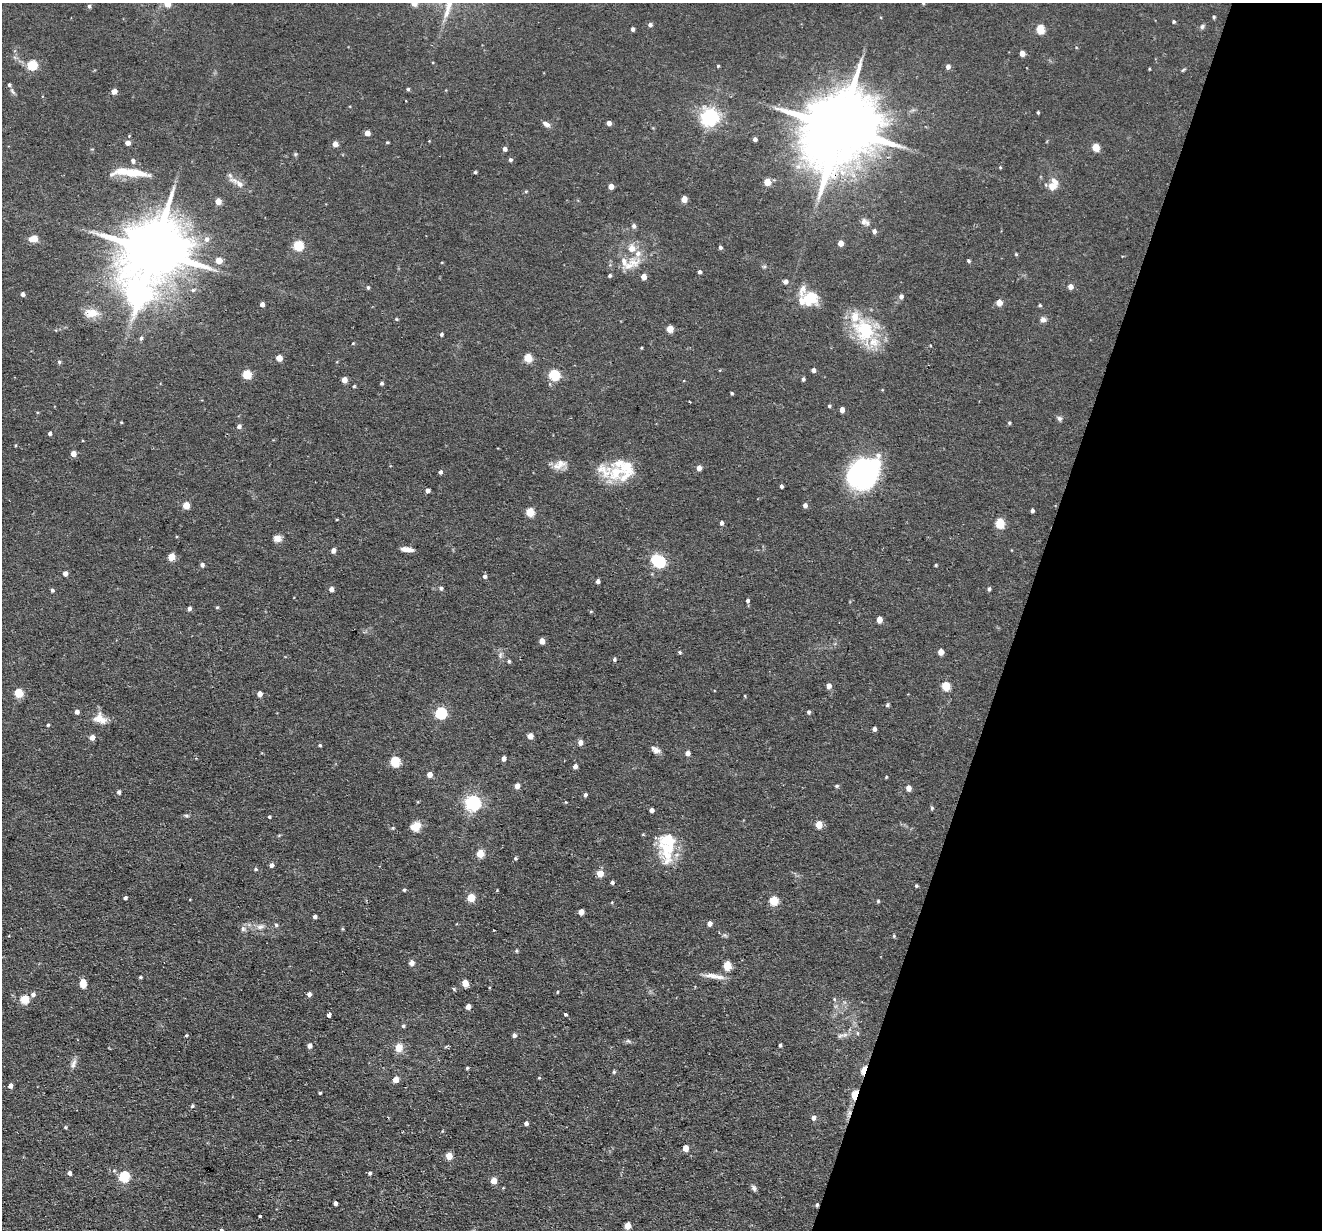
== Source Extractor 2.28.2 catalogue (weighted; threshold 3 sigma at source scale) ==
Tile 8 of 4 x 4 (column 4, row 2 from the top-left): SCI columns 3959-5278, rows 2584-3811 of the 5278 x 5295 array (HDU 1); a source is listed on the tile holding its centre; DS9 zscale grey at full resolution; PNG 1324 x 1232 px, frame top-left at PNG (2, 3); no overlay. Shown black and unused: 23% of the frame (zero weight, under 2 of 3 exposures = <1% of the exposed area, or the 3 px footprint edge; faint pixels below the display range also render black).
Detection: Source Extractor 2.28.2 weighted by HDU 2 'WHT'; one run over the whole footprint, this tile lists its part. Background 0.0571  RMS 0.0069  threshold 0.031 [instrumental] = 3 sigma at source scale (4.5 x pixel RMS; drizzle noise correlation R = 1.50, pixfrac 1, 0.05/0.05 arcsec/px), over >= 5 px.
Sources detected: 264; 3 inside a brighter object's white glare — not listed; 17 inside a brighter listed object's ellipse — not listed separately; the other 244 listed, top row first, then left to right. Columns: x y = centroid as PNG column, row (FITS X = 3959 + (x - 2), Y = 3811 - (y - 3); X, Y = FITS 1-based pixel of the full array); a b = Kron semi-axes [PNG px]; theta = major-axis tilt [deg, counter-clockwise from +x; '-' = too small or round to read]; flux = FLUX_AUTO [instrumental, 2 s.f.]
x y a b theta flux
414 3 5 5 - 8.3
923 3 4 3 - 0.54
167 4 5 5 - 11
89 6 5 4 - 1.4
1214 17 4 4 - 0.85
1174 22 4 4 - 0.99
650 25 5 5 - 1.9
1202 26 7 6 - 1.4
633 29 4 3 - 1.9
1040 29 5 5 - 26
1022 53 4 4 - 5.5
32 65 5 5 - 39
718 66 4 3 - 0.75
948 67 5 5 - 2.7
1149 69 4 2 - 0.55
1183 70 6 3 44 0.89
408 89 4 4 - 1.1
12 91 10 4 -54 1.6
114 91 4 4 - 5.4
1038 112 3 3 - 0.86
710 117 6 6 - 310
609 123 4 4 - 4
546 124 10 6 -29 3
840 129 26 17 66 9100
367 133 4 4 - 6
755 139 4 4 - 2.3
387 142 4 3 - 0.76
128 143 5 4 - 4.2
335 144 5 5 - 5.3
1096 147 5 5 - 16
504 149 5 4 - 2.2
295 154 5 5 - 0.96
510 160 4 4 - 1.5
133 161 7 5 -74 1.9
1000 167 4 4 - 0.65
134 172 38 10 -7 16
475 172 3 3 - 1.1
767 182 5 4 - 13
239 184 13 8 -36 4.7
611 186 4 4 - 5.9
1052 186 12 10 -7 5.5
526 191 4 4 - 0.71
684 199 5 4 - 9
218 201 4 4 - 8.7
864 222 9 9 - 3.1
634 226 6 5 - 1.9
874 231 5 5 - 2.4
34 239 6 5 - 14
207 239 7 6 - 3
840 243 4 4 - 6.3
298 245 5 5 - 44
720 247 4 4 - 1.5
632 248 9 9 - 5.9
153 251 20 16 61 6500
1016 254 4 4 - 0.79
219 260 5 4 - 10
969 261 4 4 - 1.1
633 262 21 14 3 11
764 267 6 4 19 0.92
700 272 4 3 - 1.9
610 275 4 4 - 1.2
644 277 4 4 - 6.2
785 281 5 5 - 2.7
368 287 4 3 - 1.2
1070 287 5 5 - 4
23 294 4 4 - 2.3
138 294 10 9 - 400
901 296 5 5 - 2.5
810 298 18 16 23 19
999 303 5 4 - 8.6
262 304 4 4 - 3.8
1040 305 5 4 - 0.88
91 313 19 11 -2 9.3
396 319 4 4 - 0.76
1043 319 8 7 - 2.5
670 329 5 5 - 13
864 330 36 26 -52 39
441 334 4 4 - 1.4
141 338 5 4 - 1.4
641 348 3 3 - 0.64
279 358 4 4 - 9.7
528 358 5 5 - 23
59 362 5 5 - 1.1
813 370 4 4 - 2.7
247 374 5 5 - 29
554 375 5 5 - 59
803 379 4 4 - 1.4
344 380 4 4 - 6.1
382 383 4 4 - 1.3
354 386 4 3 - 0.76
732 393 3 3 - 1
829 406 4 4 - 1.1
842 410 4 4 - 4.9
1059 418 7 6 - 1.6
121 422 4 3 - 0.58
1009 423 5 4 - 0.91
239 426 5 5 - 2.5
50 433 4 4 - 1.6
73 454 4 4 - 6.5
559 464 19 11 25 6.5
699 468 4 4 - 4.3
440 472 4 4 - 1.7
616 472 25 18 59 20
863 476 33 22 44 130
781 486 4 3 - 1.7
428 490 4 4 - 6.7
186 505 5 4 - 14
805 505 5 4 - 2.4
1032 510 4 3 - 1.8
530 512 5 5 - 25
721 523 5 4 - 1.8
1000 524 5 5 - 32
277 538 9 8 - 3.9
407 549 12 4 -8 5.3
333 550 4 4 - 3.9
172 557 5 5 - 14
659 562 6 6 - 80
202 565 4 4 - 2.3
936 565 3 3 - 0.68
65 573 4 4 - 3.8
485 576 5 5 - 1.9
598 581 4 4 - 2.2
441 588 5 5 - 1.3
331 589 4 4 - 3.9
989 589 5 4 - 1.3
52 590 4 4 - 1.4
747 601 5 4 - 1.5
217 607 4 4 - 0.83
189 608 5 4 - 2
591 611 5 3 - 0.58
879 620 5 4 - 7.7
542 641 4 4 - 7.2
679 652 4 4 - 0.85
941 652 5 4 - 7.3
500 655 7 4 72 1.4
614 659 4 4 - 1.3
509 661 4 4 - 0.98
829 686 5 4 - 4.3
946 686 5 5 - 24
19 693 5 5 - 28
260 694 4 4 - 4.1
745 696 4 3 - 0.54
887 705 5 4 - 1.3
77 712 4 4 - 3.3
808 712 4 4 - 1.3
441 713 6 5 - 77
100 719 16 11 -24 8.4
48 725 4 3 - 0.94
874 729 4 4 - 2.7
530 736 5 4 - 6.1
92 737 4 4 - 5.5
580 742 5 4 - 4.2
320 745 4 4 - 1
656 750 11 7 -32 3.4
688 753 5 4 - 3.9
504 758 4 4 - 3.2
395 762 5 5 - 40
575 766 4 4 - 3
430 774 4 4 - 6
886 777 4 3 - 0.56
517 786 4 4 - 5
837 786 5 4 - 0.99
908 788 5 4 - 4.8
119 792 5 4 - 1.9
585 795 4 4 - 1.6
565 802 5 3 - 0.57
473 803 6 6 - 210
932 808 5 5 - 0.86
652 810 4 4 - 2.8
186 815 6 4 -1 1.1
269 817 3 3 - 0.92
417 825 13 8 -85 5.5
819 825 5 4 - 13
666 848 27 22 -42 24
480 854 5 5 - 16
515 858 4 4 - 1.2
272 865 4 4 - 2.6
256 869 5 4 - 1
600 873 5 5 - 12
612 882 4 3 - 1.6
916 886 4 3 - 0.96
404 890 4 4 - 0.95
471 897 5 5 - 19
125 898 4 3 - 1.7
773 901 5 5 - 29
878 901 4 4 - 0.89
581 912 5 4 - 6.4
315 916 4 4 - 2.1
710 923 4 4 - 3.5
276 925 5 5 - 1.1
260 927 11 7 16 3.4
243 929 7 6 - 2
493 930 3 2 - 0.48
894 936 4 4 - 0.79
516 951 5 4 - 0.9
412 963 7 6 - 2.4
727 966 5 5 - 21
714 976 29 6 -9 6.5
140 977 4 3 - 0.96
83 983 8 6 -89 6.7
465 983 5 4 - 12
454 989 6 3 -70 0.78
557 992 4 2 - 0.51
33 994 5 5 - 2.5
309 994 4 4 - 2.3
24 999 5 5 - 26
834 999 5 5 - 0.85
468 1007 4 4 - 4.9
566 1014 3 3 - 2.6
329 1015 4 4 - 3.9
403 1026 5 4 - 1.2
857 1033 6 3 -71 0.81
186 1035 4 3 - 0.83
514 1035 4 4 - 2.3
845 1035 9 5 20 2.7
628 1041 7 4 -43 1.2
780 1045 4 3 - 1.3
310 1046 4 4 - 3.7
399 1047 9 8 - 7.2
73 1064 15 6 65 3.1
467 1068 3 3 - 0.9
864 1070 8 3 73 22
614 1072 5 4 - 1.1
539 1078 4 4 - 0.63
395 1079 5 4 - 8.3
10 1086 5 4 - 3.4
320 1093 3 3 - 0.73
855 1094 5 3 - 22
192 1106 5 4 - 1.1
813 1118 5 5 - 2.8
526 1123 4 4 - 2.1
65 1127 4 3 - 0.95
685 1148 5 4 - 7.8
449 1156 5 5 - 12
69 1173 4 4 - 2.7
370 1173 4 4 - 1.3
124 1176 5 5 - 61
494 1181 5 4 - 9.2
754 1188 8 6 -58 1.9
335 1203 4 4 - 2.5
817 1205 4 4 - 1.2
260 1216 3 3 - 7.5
627 1226 5 4 - 9
221 1230 5 4 - 1.4
Overlapping masked pixels (flux is a lower limit): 5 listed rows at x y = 840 129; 863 476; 864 1070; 855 1094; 817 1205
Isophote crosses this tile's border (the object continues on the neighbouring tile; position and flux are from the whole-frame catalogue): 3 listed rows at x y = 414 3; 167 4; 221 1230